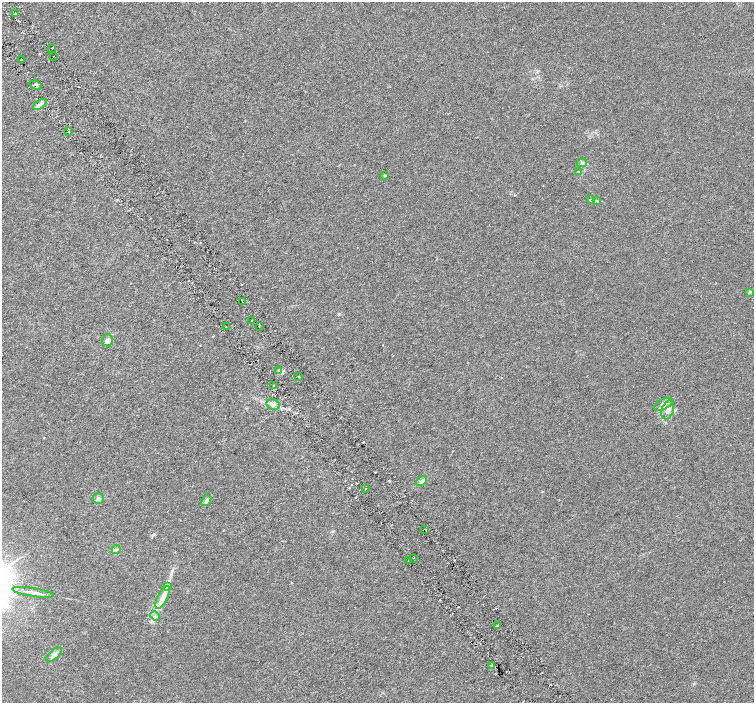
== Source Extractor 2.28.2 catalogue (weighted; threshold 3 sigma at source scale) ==
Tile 11 of 4 x 4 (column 3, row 3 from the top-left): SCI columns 3012-4514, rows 1602-3002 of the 6018 x 5941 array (HDU 1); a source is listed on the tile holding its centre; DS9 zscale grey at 2 x 2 block average (1 PNG px = mean of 2 x 2 image px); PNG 756 x 705 px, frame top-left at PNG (2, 2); each listed source drawn as its Kron ellipse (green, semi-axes under 4 px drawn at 4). Shown black and unused: <1% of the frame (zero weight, under 3 of 6 exposures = <1% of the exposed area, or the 3 px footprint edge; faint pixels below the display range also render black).
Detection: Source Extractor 2.28.2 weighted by HDU 2 'WHT'; one run over the whole footprint, this tile lists its part. Background 0.00127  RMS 0.0016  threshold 0.00662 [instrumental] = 3 sigma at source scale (4.09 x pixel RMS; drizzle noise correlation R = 1.36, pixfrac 0.8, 0.0396/0.0396 arcsec/px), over >= 5 px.
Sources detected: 44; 2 cosmic-ray / hot-pixel residue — neither listed nor drawn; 3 inside a brighter listed object's ellipse — not listed separately; the other 39 listed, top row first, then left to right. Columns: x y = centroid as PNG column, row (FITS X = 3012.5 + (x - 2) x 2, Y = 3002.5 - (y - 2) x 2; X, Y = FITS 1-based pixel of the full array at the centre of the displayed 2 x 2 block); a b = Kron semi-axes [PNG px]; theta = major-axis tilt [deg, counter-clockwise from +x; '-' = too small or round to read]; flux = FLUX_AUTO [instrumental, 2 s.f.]
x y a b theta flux
16 14 3 2 - 0.28
52 48 2 2 - 0.21
54 56 2 2 - 0.16
22 60 3 2 - 0.31
36 85 6 4 -20 0.94
40 105 8 4 36 1.3
69 131 2 2 - 0.17
582 163 5 2 - 0.4
579 172 3 2 - 0.21
384 176 3 3 - 0.26
590 200 3 3 - 0.26
597 201 3 2 - 0.23
750 292 4 3 - 0.61
242 301 2 2 - 0.19
252 321 2 2 - 0.42
259 326 3 2 - 0.26
226 327 2 2 - 0.15
108 340 6 5 - 1.2
279 370 4 3 - 0.49
298 376 2 2 - 0.41
274 386 2 2 - 0.2
663 404 10 5 27 1.8
273 405 7 5 -17 1.2
668 410 10 6 70 2.1
421 481 6 4 37 1
365 489 2 2 - 0.28
98 498 5 5 - 0.73
206 501 6 4 51 1.3
424 529 2 2 - 0.15
116 549 4 4 - 0.54
413 558 2 2 - 0.15
409 560 2 2 - 0.37
168 586 4 3 - 0.41
33 592 21 3 -9 2.1
163 598 12 5 61 2.9
155 616 5 4 - 0.84
497 626 2 2 - 1.2
54 655 9 4 42 1.3
492 665 3 2 - 0.29
Overlapping masked pixels (flux is a lower limit): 4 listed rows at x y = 36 85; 252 321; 424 529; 497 626
Diffuse or blended objects may show on this block-average render without a row.